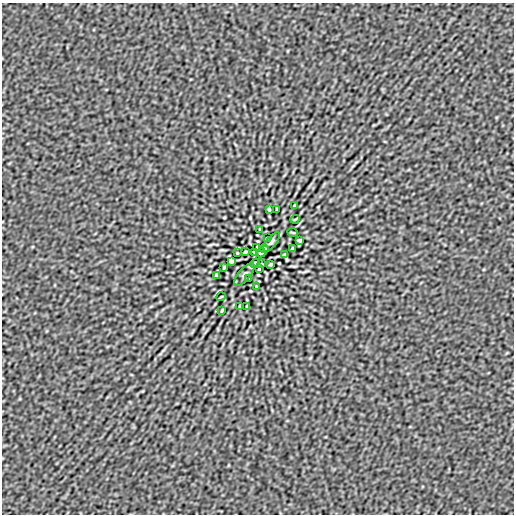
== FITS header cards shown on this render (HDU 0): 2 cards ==
NAXIS1  =                  512
NAXIS2  =                  512

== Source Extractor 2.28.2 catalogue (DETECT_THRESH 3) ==
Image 512 x 512 px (HDU 0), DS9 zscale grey, 1 PNG px = 1 image px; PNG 516 x 516 px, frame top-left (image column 1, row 512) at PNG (2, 3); each listed source drawn as its Kron ellipse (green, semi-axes under 4 px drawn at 4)
Background -4.36e-07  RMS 2.8e-05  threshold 8.29e-05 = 3 sigma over >= 5 px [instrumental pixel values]
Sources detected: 31; all 31 listed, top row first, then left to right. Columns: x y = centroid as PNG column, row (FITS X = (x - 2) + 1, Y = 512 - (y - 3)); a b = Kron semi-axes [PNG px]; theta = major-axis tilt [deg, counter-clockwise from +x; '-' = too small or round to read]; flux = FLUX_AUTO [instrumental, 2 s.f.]
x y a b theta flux
294 206 4 2 - 0.0018
269 210 3 2 - 0.0019
277 210 4 2 - 0.0018
295 219 4 3 - 0.0014
260 230 3 2 - 0.0014
293 232 6 2 -21 0.0014
267 238 3 2 - 0.0012
300 240 4 3 - 0.0022
271 242 12 5 51 0.0046
257 247 4 3 - 0.0022
264 249 5 3 - 0.0018
292 249 4 3 - 0.0021
245 252 3 3 - 0.0022
254 252 3 2 - 0.0012
237 253 3 2 - 0.0012
261 253 5 4 - 0.0015
285 255 4 3 - 0.003
231 261 4 3 - 0.003
255 263 5 4 - 0.0017
262 264 3 2 - 0.0012
271 264 3 3 - 0.0022
224 267 4 3 - 0.0021
259 269 4 3 - 0.0022
245 274 14 6 51 0.006
216 276 4 3 - 0.0022
249 278 3 2 - 0.0012
256 286 3 2 - 0.0014
221 297 4 3 - 0.0013
239 306 4 2 - 0.0018
247 306 3 2 - 0.0019
222 310 4 2 - 0.0018